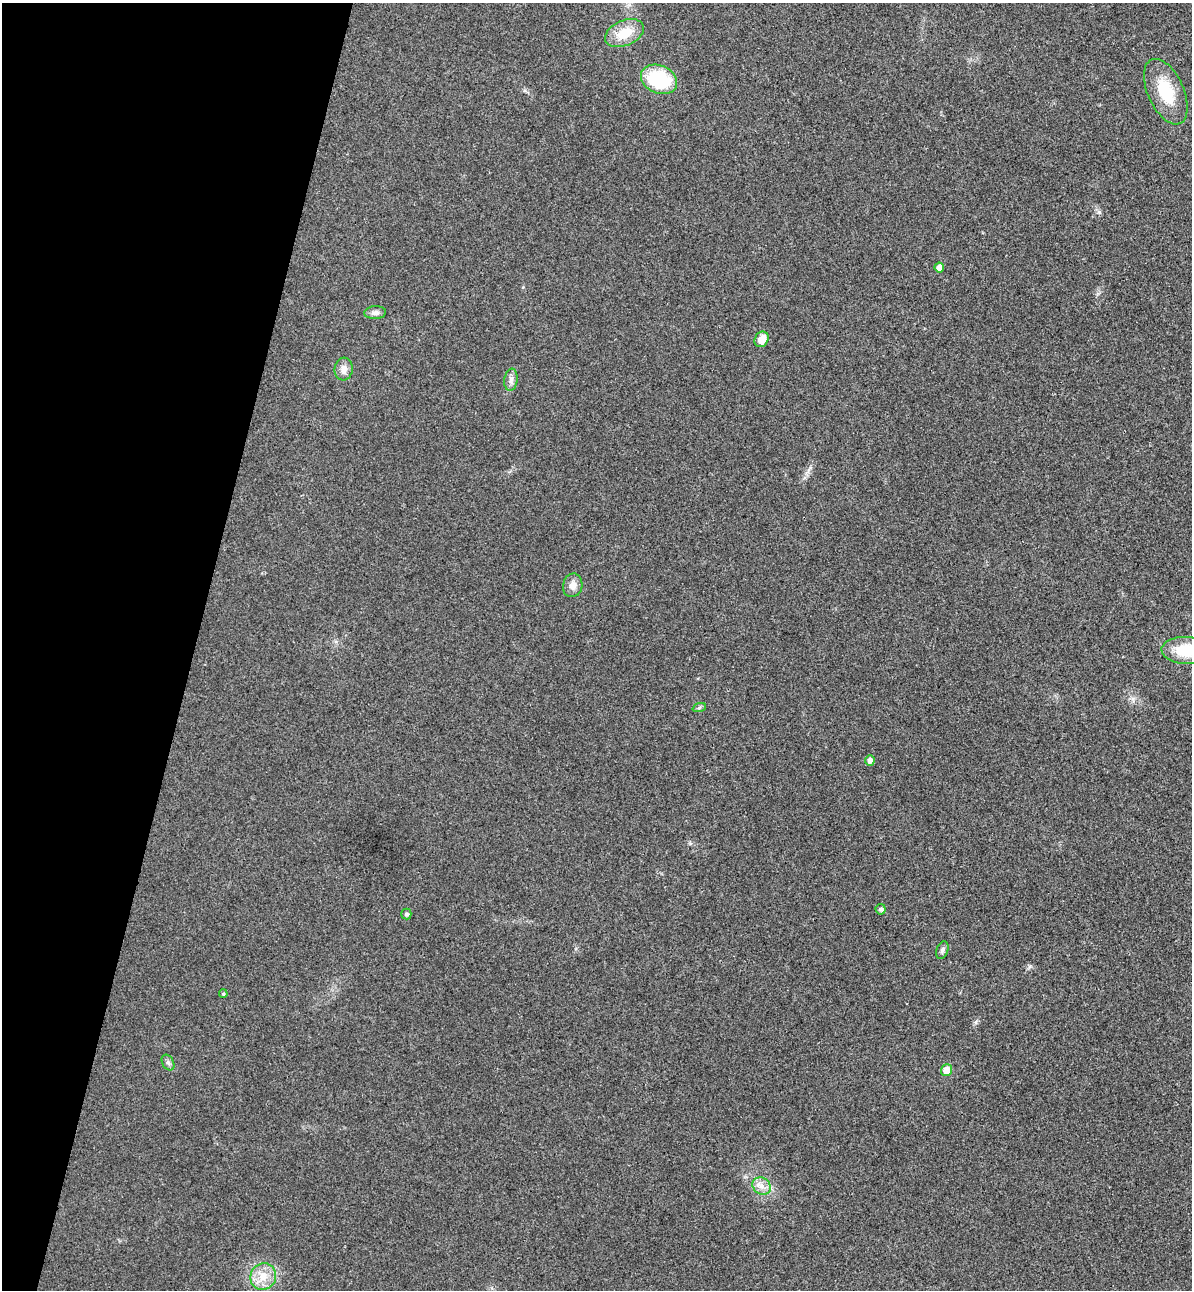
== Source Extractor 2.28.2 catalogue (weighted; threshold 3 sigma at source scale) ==
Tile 9 of 4 x 4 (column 1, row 3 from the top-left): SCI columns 181-1370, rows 1312-2599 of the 5243 x 5193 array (HDU 1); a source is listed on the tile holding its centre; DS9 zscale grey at full resolution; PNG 1194 x 1292 px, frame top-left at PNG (2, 3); each listed source drawn as its Kron ellipse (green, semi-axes under 4 px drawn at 4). Shown black and unused: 16% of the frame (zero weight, under 3 of 4 exposures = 6% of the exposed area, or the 3 px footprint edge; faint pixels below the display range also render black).
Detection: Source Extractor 2.28.2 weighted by HDU 2 'WHT'; one run over the whole footprint, this tile lists its part. Background 0.0266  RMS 0.0065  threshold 0.0292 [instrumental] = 3 sigma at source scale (4.5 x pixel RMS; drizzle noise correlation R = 1.50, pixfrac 1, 0.05/0.05 arcsec/px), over >= 5 px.
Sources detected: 20; all 20 listed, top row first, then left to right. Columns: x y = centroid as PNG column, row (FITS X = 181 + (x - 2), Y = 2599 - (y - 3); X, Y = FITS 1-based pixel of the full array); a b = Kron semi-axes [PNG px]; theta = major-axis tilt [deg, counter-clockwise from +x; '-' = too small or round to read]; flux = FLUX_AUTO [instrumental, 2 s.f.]
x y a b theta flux
624 33 20 12 24 14
659 79 19 14 -23 39
1166 92 35 18 -66 25
939 267 5 5 - 3.9
375 313 11 6 4 2.6
762 339 8 6 57 7.5
344 369 11 9 85 4.5
511 380 11 6 82 2.7
573 585 12 9 76 4.7
1186 651 25 13 -3 24
699 708 7 4 19 1.1
870 760 5 5 - 3.5
881 909 5 5 - 1.8
406 914 5 5 - 1.6
942 950 9 5 69 1.7
223 994 4 3 - 0.87
168 1062 8 5 -63 1.8
946 1070 6 5 - 8.7
762 1186 10 8 -36 4.4
263 1277 13 13 - 9.6
Isophote crosses this tile's border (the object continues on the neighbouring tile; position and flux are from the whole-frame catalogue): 1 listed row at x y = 1186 651
Unlisted compact peaks at least as high as the median listed source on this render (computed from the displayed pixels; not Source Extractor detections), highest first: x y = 1099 212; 976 1022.